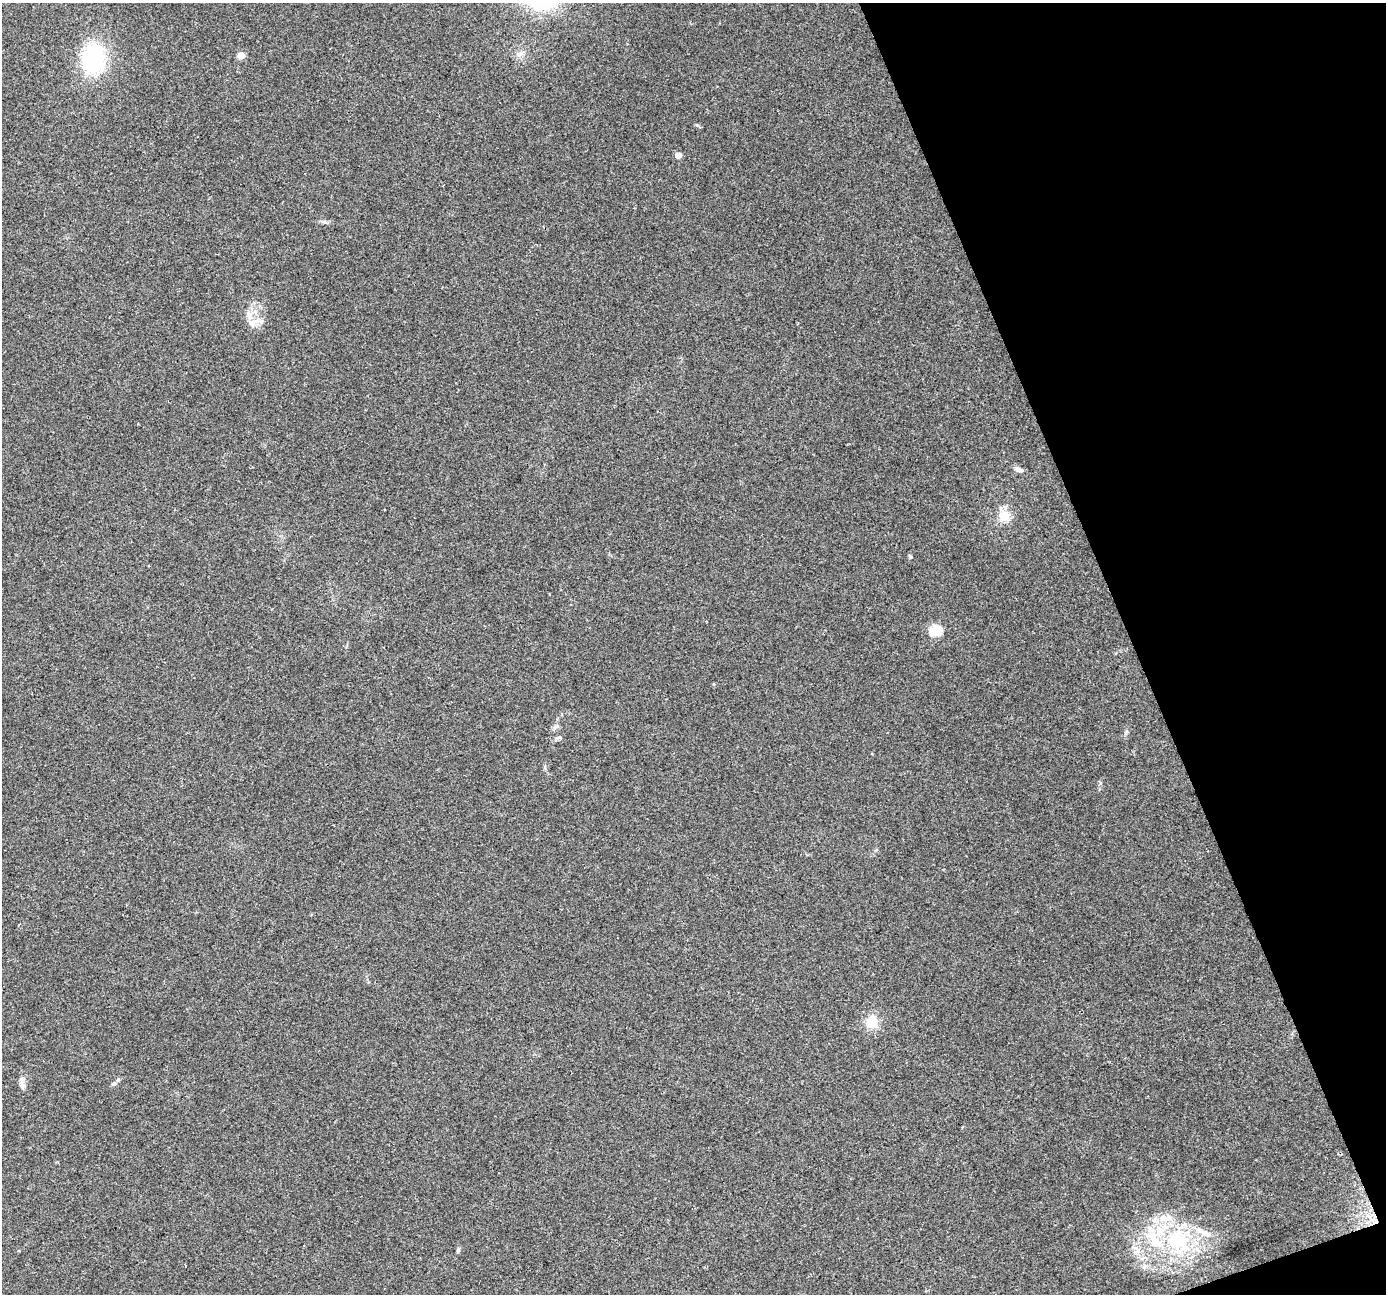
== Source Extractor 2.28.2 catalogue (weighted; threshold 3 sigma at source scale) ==
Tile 12 of 4 x 4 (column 4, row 3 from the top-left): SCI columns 4151-5534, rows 1425-2716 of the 5534 x 5378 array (HDU 1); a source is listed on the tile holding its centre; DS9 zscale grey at full resolution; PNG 1388 x 1296 px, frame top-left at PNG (2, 3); no overlay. Shown black and unused: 19% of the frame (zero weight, under 2 of 3 exposures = <1% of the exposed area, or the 3 px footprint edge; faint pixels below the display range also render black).
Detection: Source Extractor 2.28.2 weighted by HDU 2 'WHT'; one run over the whole footprint, this tile lists its part. Background 0.127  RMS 0.0089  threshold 0.0402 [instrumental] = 3 sigma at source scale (4.5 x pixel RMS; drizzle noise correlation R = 1.50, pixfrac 1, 0.0396/0.0396 arcsec/px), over >= 5 px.
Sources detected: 23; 5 inside a brighter listed object's ellipse — not listed separately; the other 18 listed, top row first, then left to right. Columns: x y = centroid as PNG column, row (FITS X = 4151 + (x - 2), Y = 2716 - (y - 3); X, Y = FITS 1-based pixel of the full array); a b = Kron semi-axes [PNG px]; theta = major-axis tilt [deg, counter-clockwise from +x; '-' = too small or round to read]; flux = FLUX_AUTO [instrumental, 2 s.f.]
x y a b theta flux
241 55 5 5 - 14
93 59 24 19 81 99
678 155 5 4 - 8.6
324 222 7 4 -18 1.7
249 315 12 9 77 7
261 321 8 7 - 3.8
1019 469 13 6 -26 3.6
1004 516 17 15 51 13
910 557 6 4 -71 1.1
935 630 6 5 - 72
556 726 8 5 27 2.4
558 737 9 3 21 1.6
871 1022 18 16 66 14
118 1080 6 4 19 1.3
113 1084 6 4 19 1.4
23 1085 10 8 -72 3.9
1177 1241 34 30 15 74
458 1250 7 4 54 1.3
Unlisted compact peaks at least as high as the median listed source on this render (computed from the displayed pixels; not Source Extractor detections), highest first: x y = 697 125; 1144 1267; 1100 783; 1126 733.